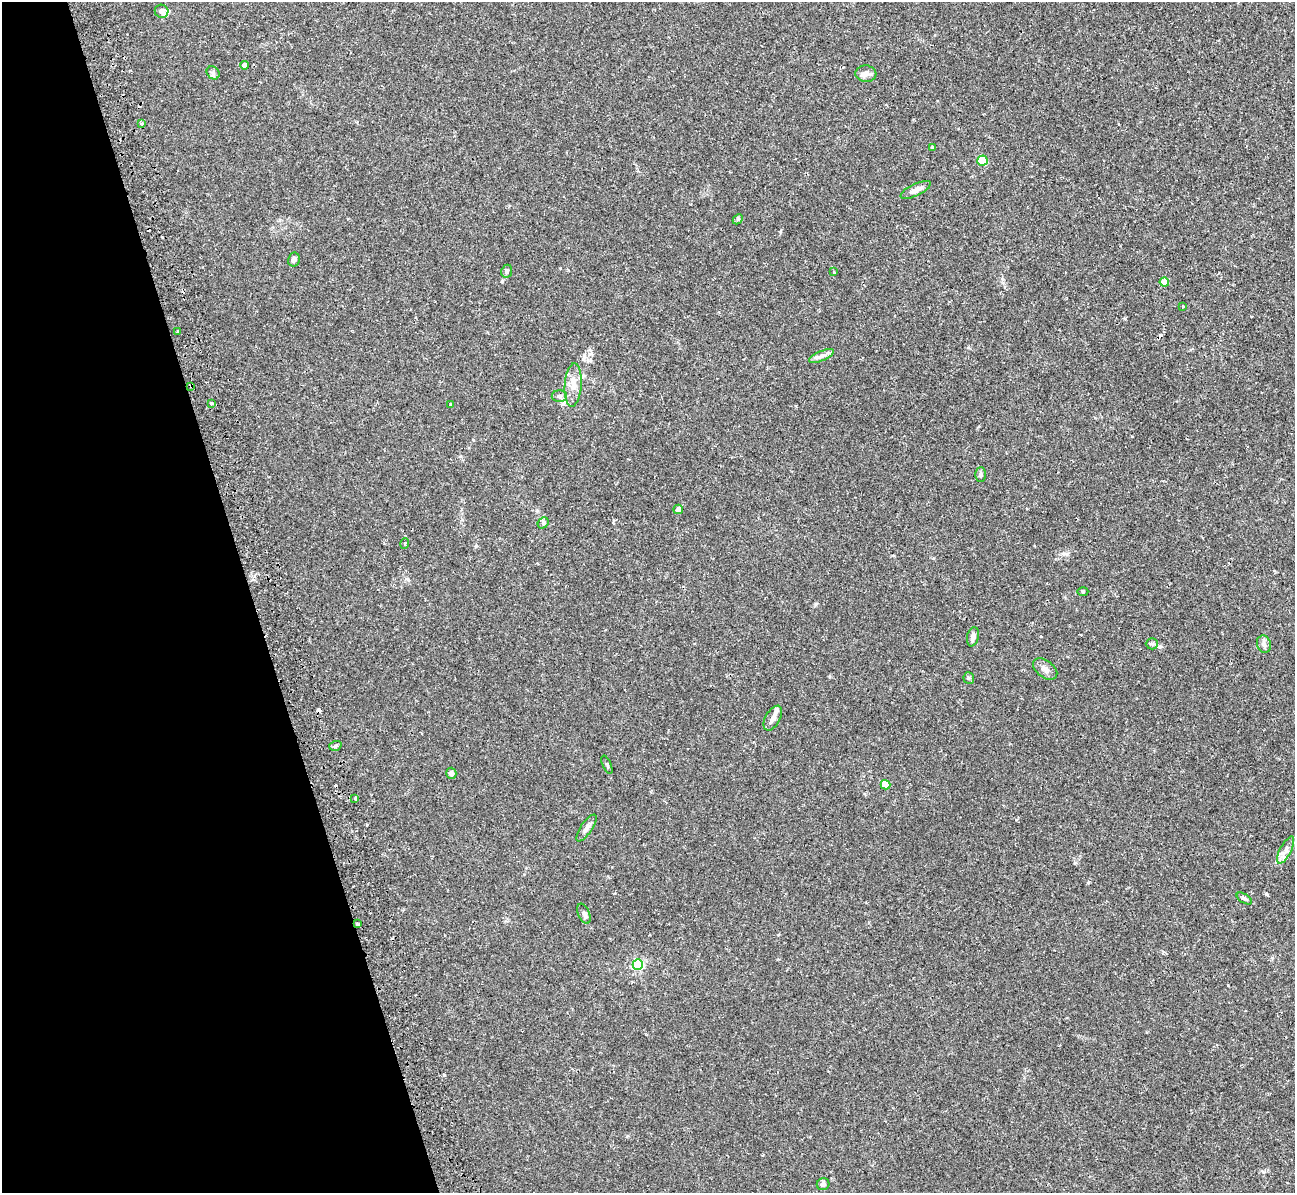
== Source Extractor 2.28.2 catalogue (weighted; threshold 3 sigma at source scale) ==
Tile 5 of 4 x 4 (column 1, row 2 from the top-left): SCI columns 13-1305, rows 2687-3877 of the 5236 x 5221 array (HDU 1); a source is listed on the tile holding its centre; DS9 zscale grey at full resolution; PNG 1297 x 1195 px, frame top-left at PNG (2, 2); each listed source drawn as its Kron ellipse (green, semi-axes under 4 px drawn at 4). Shown black and unused: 19% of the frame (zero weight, under 2 of 3 exposures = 3% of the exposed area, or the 3 px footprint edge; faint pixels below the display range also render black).
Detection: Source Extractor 2.28.2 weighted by HDU 2 'WHT'; one run over the whole footprint, this tile lists its part. Background 0.0213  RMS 0.0039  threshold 0.0176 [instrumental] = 3 sigma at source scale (4.5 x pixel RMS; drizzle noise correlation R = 1.50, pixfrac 1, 0.05/0.05 arcsec/px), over >= 5 px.
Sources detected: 50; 1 inside a brighter object's white glare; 5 cosmic-ray / hot-pixel residue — neither listed nor drawn; the other 44 listed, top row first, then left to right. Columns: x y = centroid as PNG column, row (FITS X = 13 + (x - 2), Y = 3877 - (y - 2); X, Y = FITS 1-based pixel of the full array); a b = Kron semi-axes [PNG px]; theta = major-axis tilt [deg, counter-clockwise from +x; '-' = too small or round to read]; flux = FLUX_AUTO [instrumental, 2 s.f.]
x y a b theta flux
162 11 7 6 - 2.1
244 65 4 4 - 2
213 73 7 6 - 0.79
866 74 10 8 -6 1.9
142 123 3 3 - 0.8
932 148 3 3 - 0.74
982 160 5 5 - 19
916 190 16 6 26 2.4
738 219 5 4 - 0.49
294 260 7 6 - 1.1
507 271 6 5 - 0.78
834 272 3 3 - 0.33
1164 282 4 4 - 6.4
1183 306 3 3 - 0.5
178 331 3 3 - 0.5
821 356 13 4 24 1.6
573 385 22 8 86 4.2
191 386 4 3 - 0.4
559 396 7 6 - 0.96
211 403 3 3 - 1.1
450 404 3 3 - 0.41
981 475 7 5 90 0.75
678 509 5 4 - 1.5
543 523 6 5 - 0.61
405 544 5 3 - 0.5
1083 592 5 3 - 0.41
973 637 10 5 78 1.6
1152 644 6 5 - 0.71
1264 644 9 7 -71 1.3
1045 669 14 8 -37 2
969 678 6 5 - 0.58
773 718 13 7 60 2
335 746 6 4 18 0.79
607 765 10 3 -67 0.48
451 773 6 5 - 1.3
886 785 5 4 - 8.7
355 798 3 3 - 0.68
586 828 16 5 56 1.8
1286 850 15 5 63 2
1244 898 8 4 -32 0.77
584 914 10 5 -67 1.1
357 924 3 3 - 0.98
638 965 5 5 - 44
823 1184 6 6 - 1.2
Overlapping masked pixels (flux is a lower limit): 2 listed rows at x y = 191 386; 357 924
Unlisted compact peaks at least as high as the median listed source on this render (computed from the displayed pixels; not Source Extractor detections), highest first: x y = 1266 894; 1125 318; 815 604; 1088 882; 1067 554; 1228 985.